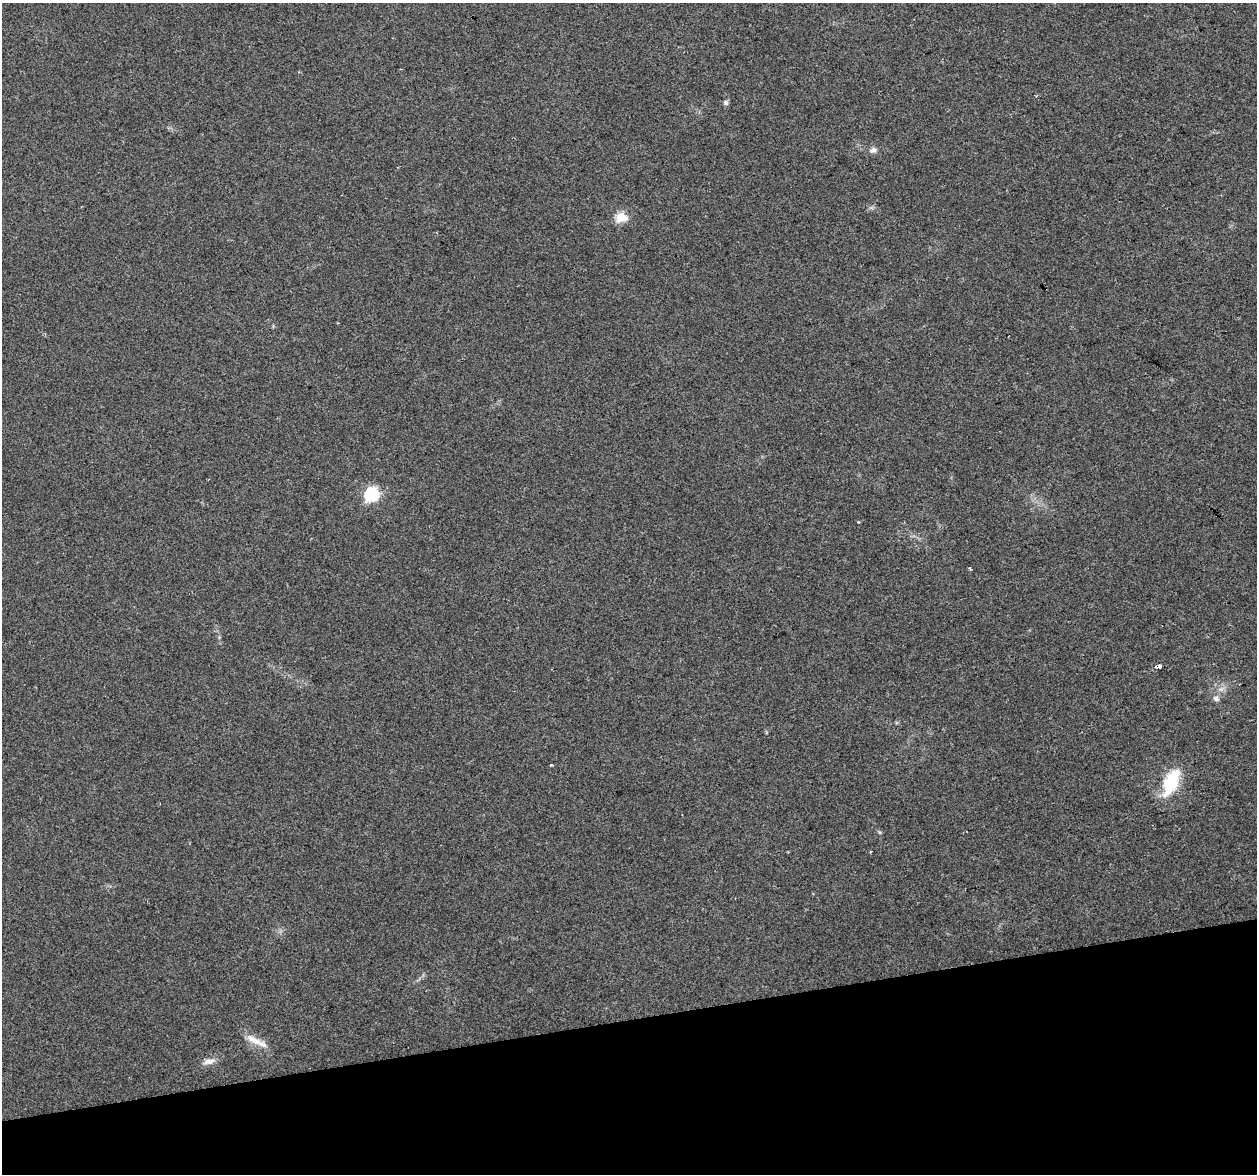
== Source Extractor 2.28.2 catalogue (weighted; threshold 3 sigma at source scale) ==
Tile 14 of 4 x 4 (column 2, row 4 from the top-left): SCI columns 1257-2511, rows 86-1257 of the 5022 x 4810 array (HDU 1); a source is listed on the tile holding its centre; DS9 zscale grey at full resolution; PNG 1259 x 1176 px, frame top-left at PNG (2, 3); no overlay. Shown black and unused: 13% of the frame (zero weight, under 2 of 3 exposures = <1% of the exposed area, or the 3 px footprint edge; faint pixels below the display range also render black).
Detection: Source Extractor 2.28.2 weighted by HDU 2 'WHT'; one run over the whole footprint, this tile lists its part. Background 0.0816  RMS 0.0076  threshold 0.034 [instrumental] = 3 sigma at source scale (4.5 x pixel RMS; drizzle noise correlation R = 1.50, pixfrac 1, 0.0396/0.0396 arcsec/px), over >= 5 px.
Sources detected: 13; all 13 listed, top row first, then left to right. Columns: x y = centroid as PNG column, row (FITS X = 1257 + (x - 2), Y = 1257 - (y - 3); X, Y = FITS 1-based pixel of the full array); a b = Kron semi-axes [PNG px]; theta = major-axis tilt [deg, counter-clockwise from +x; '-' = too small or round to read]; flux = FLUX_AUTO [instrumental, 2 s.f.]
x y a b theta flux
726 103 7 6 - 1.7
873 150 11 7 25 3.1
621 217 6 5 - 49
372 494 6 6 - 130
858 522 3 3 - 0.6
970 569 3 3 - 1
1159 666 4 3 - 36
1221 689 6 6 - 2.2
1216 698 8 7 - 3
552 765 3 2 - 1.1
1171 783 31 15 66 35
253 1039 27 8 -28 10
209 1061 16 7 13 5
Overlapping masked pixels (flux is a lower limit): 1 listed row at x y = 1159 666